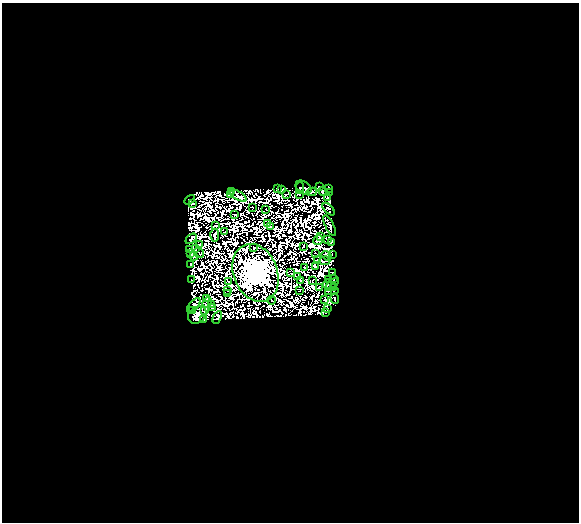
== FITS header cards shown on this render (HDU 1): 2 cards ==
NAXIS1  =                  577
NAXIS2  =                  520

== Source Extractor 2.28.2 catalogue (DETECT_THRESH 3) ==
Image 577 x 520 px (HDU 1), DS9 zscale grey, 1 PNG px = 1 image px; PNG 581 x 524 px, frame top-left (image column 1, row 520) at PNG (2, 3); each listed source drawn as its Kron ellipse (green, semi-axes under 4 px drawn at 4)
Background 0.279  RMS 5.0e-06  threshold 1.49e-05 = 3 sigma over >= 5 px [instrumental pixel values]
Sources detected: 161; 79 with non-positive FLUX_AUTO (blend fragments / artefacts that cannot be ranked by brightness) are neither listed nor drawn; the other 82 listed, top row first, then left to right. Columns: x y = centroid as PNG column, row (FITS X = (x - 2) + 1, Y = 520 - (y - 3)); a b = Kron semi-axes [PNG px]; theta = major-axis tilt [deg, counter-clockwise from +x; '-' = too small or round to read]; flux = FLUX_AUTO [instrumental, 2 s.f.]
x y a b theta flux
320 186 3 2 - 0.17
303 187 8 6 -33 0.64
300 188 6 3 88 1.4
329 188 2 2 - 0.53
277 189 3 2 - 0.25
282 190 3 2 - 0.0021
232 191 3 2 - 0.66
312 192 5 2 - 0.048
323 192 5 4 - 0.97
330 193 2 2 - 0.51
287 194 3 2 - 0.3
231 195 3 2 - 1.1
299 195 3 2 - 0.58
238 196 9 3 -29 0.67
327 198 3 2 - 0.81
190 200 6 3 33 0.32
192 204 3 2 - 0.04
252 207 2 2 - 0.18
266 209 2 2 - 0.36
329 209 7 3 -47 0.19
234 215 3 2 - 0.43
268 223 3 2 - 0.41
215 226 3 2 - 0.049
270 226 2 2 - 0.024
330 226 11 4 -62 0.85
225 232 2 2 - 0.22
215 235 6 3 87 0.54
320 236 4 3 - 1.2
191 239 6 3 39 1.1
318 240 5 4 - 1.1
327 240 3 2 - 0.36
332 242 3 2 - 0.64
199 244 3 2 - 0.046
303 246 3 2 - 0.064
196 248 2 2 - 0.4
254 248 3 3 - 0.94
189 249 3 2 - 0.033
190 253 3 3 - 1.4
199 253 5 2 - 0.073
315 253 2 2 - 0.25
332 254 2 2 - 0.29
193 256 4 3 - 0.53
327 256 5 3 - 1.1
318 259 3 2 - 0.18
325 261 5 2 - 0.32
190 264 4 3 - 0.85
304 267 3 2 - 0.38
315 267 4 2 - 0.19
255 273 30 22 -68 5000
291 273 2 2 - 0.3
333 273 4 2 - 0.26
298 277 3 2 - 0.15
328 279 2 2 - 0.22
334 279 3 2 - 0.18
191 280 3 2 - 0.097
313 280 2 2 - 0.47
301 281 3 2 - 0.65
228 282 2 2 - 0.29
327 284 5 3 - 0.17
332 284 8 3 43 0.19
334 287 3 2 - 0.87
319 288 3 2 - 0.13
299 290 2 2 - 0.41
228 291 2 2 - 0.1
328 291 4 2 - 0.86
334 291 2 2 - 0.43
227 293 3 2 - 0.19
335 298 5 3 - 1.5
206 299 3 2 - 0.28
272 300 4 2 - 0.3
325 300 3 2 - 0.72
207 302 5 2 - 0.24
194 305 9 3 48 0.35
211 305 3 2 - 0.11
213 308 3 2 - 0.074
328 309 2 2 - 1.2
192 310 4 2 - 2
205 310 4 2 - 0.15
325 313 3 2 - 0.26
197 315 10 8 36 19
217 317 7 4 64 0.095
203 319 4 2 - 0.82
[79 non-positive-flux detections neither listed nor drawn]